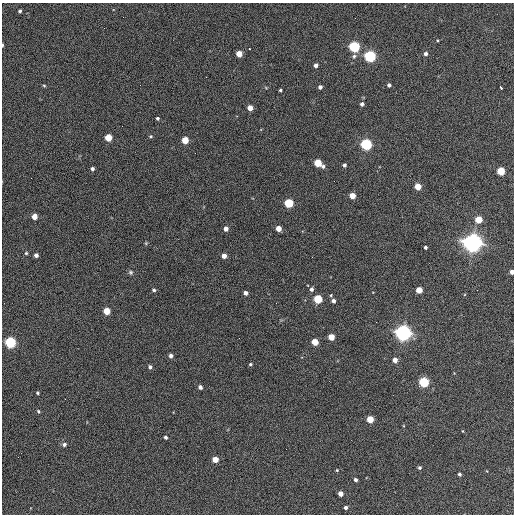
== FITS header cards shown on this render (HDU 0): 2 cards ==
NAXIS1  =                  512 / Axis length
NAXIS2  =                  512 / Axis length

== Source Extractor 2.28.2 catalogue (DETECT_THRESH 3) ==
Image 512 x 512 px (HDU 0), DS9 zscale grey, 1 PNG px = 1 image px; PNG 516 x 516 px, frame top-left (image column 1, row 512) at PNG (2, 3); no overlay
Background 362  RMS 21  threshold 61.7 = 3 sigma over >= 5 px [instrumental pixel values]
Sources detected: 75; all 75 listed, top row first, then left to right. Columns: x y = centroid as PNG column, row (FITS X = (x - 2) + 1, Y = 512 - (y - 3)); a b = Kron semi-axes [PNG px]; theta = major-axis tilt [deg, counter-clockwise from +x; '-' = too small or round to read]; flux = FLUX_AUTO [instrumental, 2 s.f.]
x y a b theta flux
20 11 3 3 - 2.7e+03
437 40 3 3 - 1.2e+03
2 45 4 2 - 2.0e+03
354 47 5 5 - 2.4e+05
249 49 3 2 - 2.4e+03
239 54 4 4 - 2.5e+04
426 54 4 4 - 4.3e+03
354 56 5 5 - 2.6e+03
370 56 5 5 - 3.1e+05
316 65 4 4 - 6.2e+03
206 77 2 2 - 7.4e+02
389 85 4 3 - 3.5e+03
44 86 4 4 - 1.4e+03
320 87 4 4 - 4.8e+03
500 87 4 3 - 5.1e+03
280 90 3 3 - 1.9e+03
362 104 4 4 - 4.4e+03
250 108 4 4 - 1.7e+04
157 118 3 3 - 2.5e+03
151 136 5 4 - 1.9e+03
108 138 4 4 - 3.8e+04
185 140 5 4 - 3.3e+04
366 144 5 5 - 2.8e+05
318 163 6 4 -35 5.5e+04
344 165 4 4 - 3.7e+03
92 169 4 4 - 3.8e+03
501 171 5 4 - 6.3e+04
418 186 4 4 - 3.1e+04
352 196 4 4 - 2.3e+04
289 203 5 5 - 1.0e+05
34 216 4 4 - 1.8e+04
479 219 5 4 - 4.0e+04
278 228 4 4 - 1.9e+04
226 229 4 4 - 8.2e+03
146 243 5 4 - 1.4e+03
473 243 7 6 - 1.3e+06
425 247 3 3 - 3.2e+03
26 253 3 3 - 1.7e+03
36 255 4 4 - 5.6e+03
224 256 4 4 - 1.3e+04
312 257 2 2 - 8.6e+02
130 272 7 6 - 2.6e+03
512 272 4 3 - 7.6e+03
311 289 4 4 - 4.2e+03
154 290 4 3 - 2.7e+03
419 290 4 4 - 2.6e+04
245 293 4 4 - 5.6e+03
331 295 4 3 - 1.4e+03
318 299 5 5 - 9.3e+04
333 301 4 4 - 5.4e+03
276 303 2 2 - 8.1e+02
107 311 4 4 - 3.8e+04
403 333 6 6 - 8.6e+05
331 337 4 4 - 2.8e+04
10 342 5 5 - 2.3e+05
315 342 4 4 - 3.5e+04
171 355 4 4 - 5.0e+03
395 360 4 4 - 9.5e+03
251 364 4 3 - 2.1e+03
150 367 4 4 - 3.8e+03
424 382 5 5 - 1.7e+05
200 387 4 4 - 5.0e+03
38 393 3 3 - 1.8e+03
38 411 5 4 - 1.8e+03
370 419 4 4 - 4.2e+04
463 431 4 3 - 1.0e+03
166 437 3 3 - 3.3e+03
64 444 5 4 - 4.2e+03
215 459 4 4 - 2.4e+04
419 468 4 4 - 2.5e+03
337 470 4 3 - 1.3e+03
459 474 4 3 - 2.8e+03
355 480 4 3 - 3.3e+03
340 494 4 4 - 1.2e+04
346 508 3 3 - 4.1e+03
At the frame edge (FLAGS 8, measured only in part): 2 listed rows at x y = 2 45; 512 272